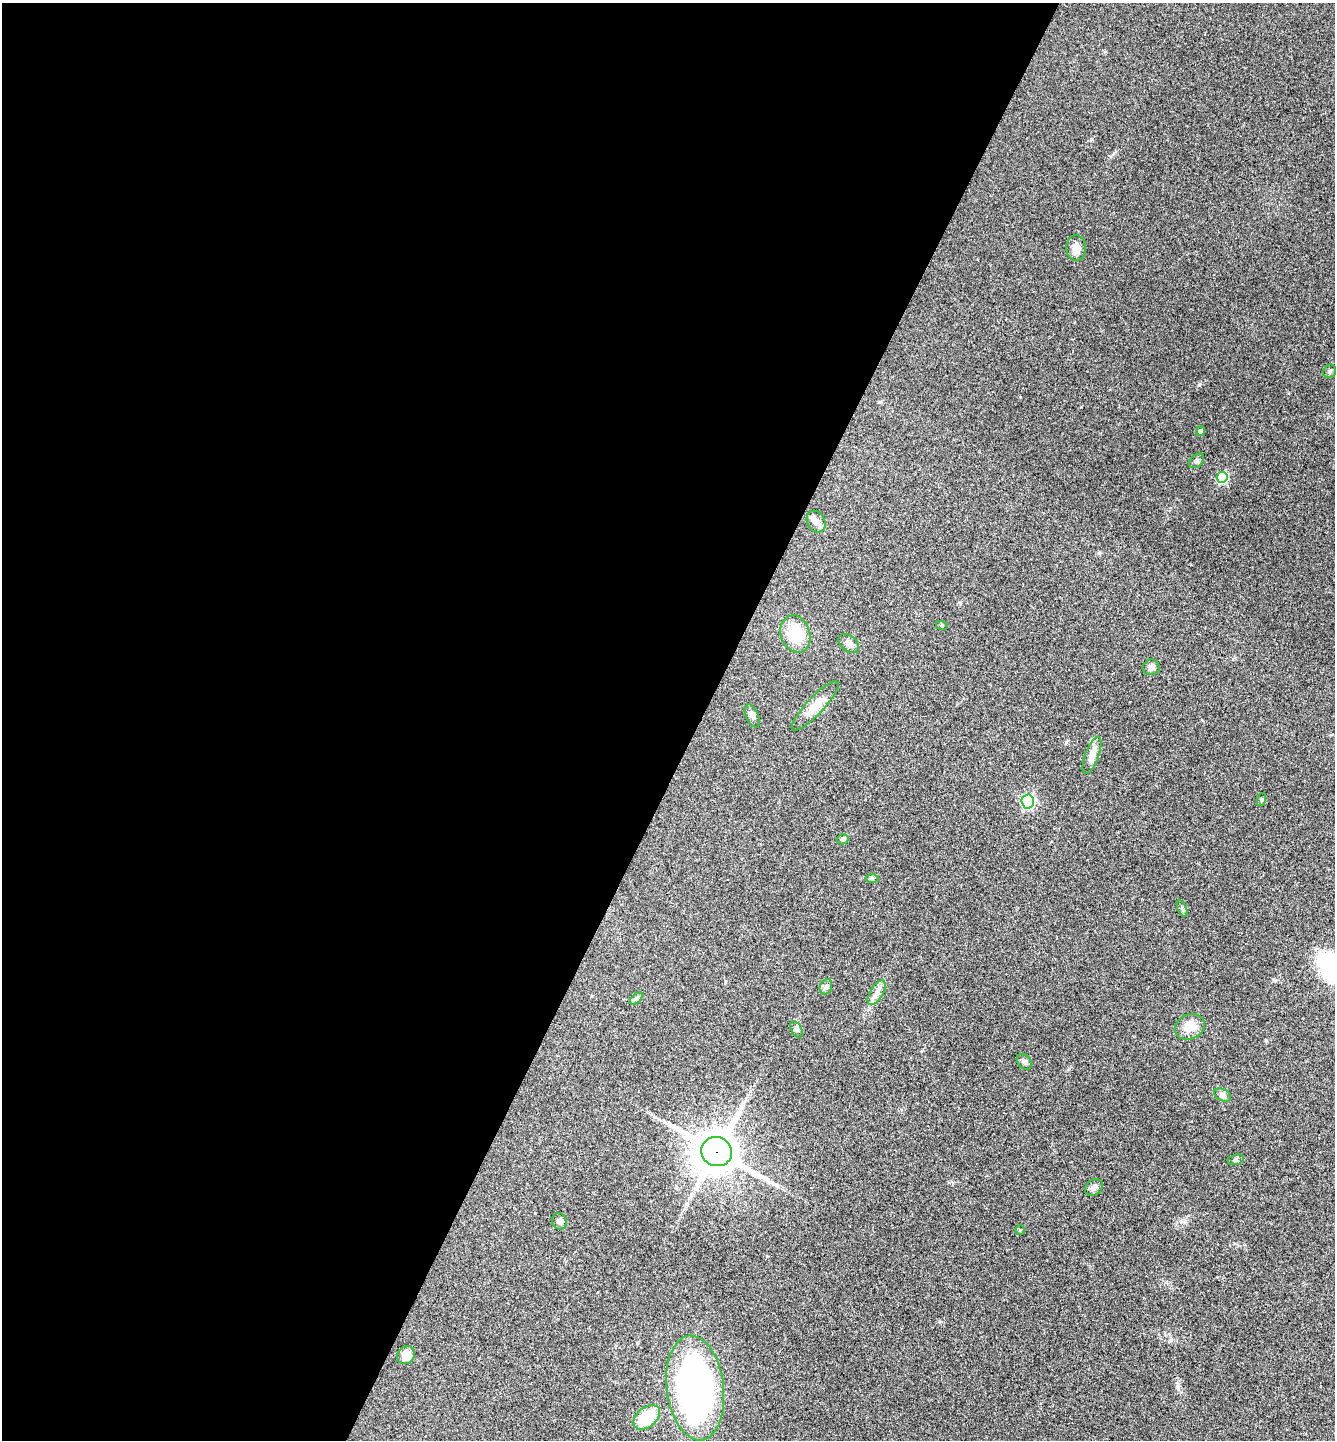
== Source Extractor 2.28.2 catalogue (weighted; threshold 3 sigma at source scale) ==
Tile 5 of 4 x 4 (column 1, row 2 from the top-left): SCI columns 286-1618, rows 2878-4315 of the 5766 x 5758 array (HDU 1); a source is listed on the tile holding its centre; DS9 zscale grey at full resolution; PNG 1337 x 1442 px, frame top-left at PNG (2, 3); each listed source drawn as its Kron ellipse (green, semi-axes under 4 px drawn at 4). Shown black and unused: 52% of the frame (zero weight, under 3 of 4 exposures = <1% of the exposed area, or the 3 px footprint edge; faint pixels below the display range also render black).
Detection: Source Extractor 2.28.2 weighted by HDU 2 'WHT'; one run over the whole footprint, this tile lists its part. Background 0.123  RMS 0.0064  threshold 0.0289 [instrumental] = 3 sigma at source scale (4.5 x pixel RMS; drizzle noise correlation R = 1.50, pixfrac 1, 0.05/0.05 arcsec/px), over >= 5 px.
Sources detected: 34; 1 inside a brighter listed object's ellipse — not listed separately; the other 33 listed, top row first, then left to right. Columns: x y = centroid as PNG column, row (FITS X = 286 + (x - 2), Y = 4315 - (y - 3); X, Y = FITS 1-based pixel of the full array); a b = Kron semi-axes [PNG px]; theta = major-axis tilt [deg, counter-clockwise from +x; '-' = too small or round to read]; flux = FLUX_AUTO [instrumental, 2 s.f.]
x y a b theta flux
1076 248 13 9 -87 5
1330 371 7 6 - 1.2
1201 431 5 4 - 1.7
1197 461 8 6 42 1.6
1222 477 5 5 - 40
816 522 11 9 -62 3.6
942 626 6 4 -19 0.83
795 634 19 14 -71 20
849 644 12 7 -38 2.8
1151 667 8 8 - 2.4
815 706 33 8 47 10
752 716 12 6 -66 2.6
1092 755 20 7 70 5.6
1262 800 7 3 71 0.68
1028 801 7 6 - 93
843 839 6 5 - 1.2
872 879 7 4 0 1
1182 909 9 4 -67 1.1
826 987 8 6 69 1.7
877 993 13 6 59 3.7
636 998 7 4 44 1.3
1190 1027 15 12 23 8.6
797 1030 9 5 -61 1.5
1024 1062 9 6 -49 2
1222 1095 9 5 -28 1.8
717 1152 15 14 - 1800
1236 1160 8 5 19 1.2
1094 1187 9 7 38 2.5
559 1221 8 7 - 1.9
1020 1230 5 5 - 0.63
406 1355 9 8 - 6.7
695 1388 53 28 -83 200
647 1417 15 10 39 27
Overlapping masked pixels (flux is a lower limit): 1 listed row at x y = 717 1152
Unlisted compact peaks at least as high as the median listed source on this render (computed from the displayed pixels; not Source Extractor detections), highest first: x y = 1199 385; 1091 139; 1185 1221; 960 602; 1266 1040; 1099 553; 1178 1388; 1066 742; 1274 980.